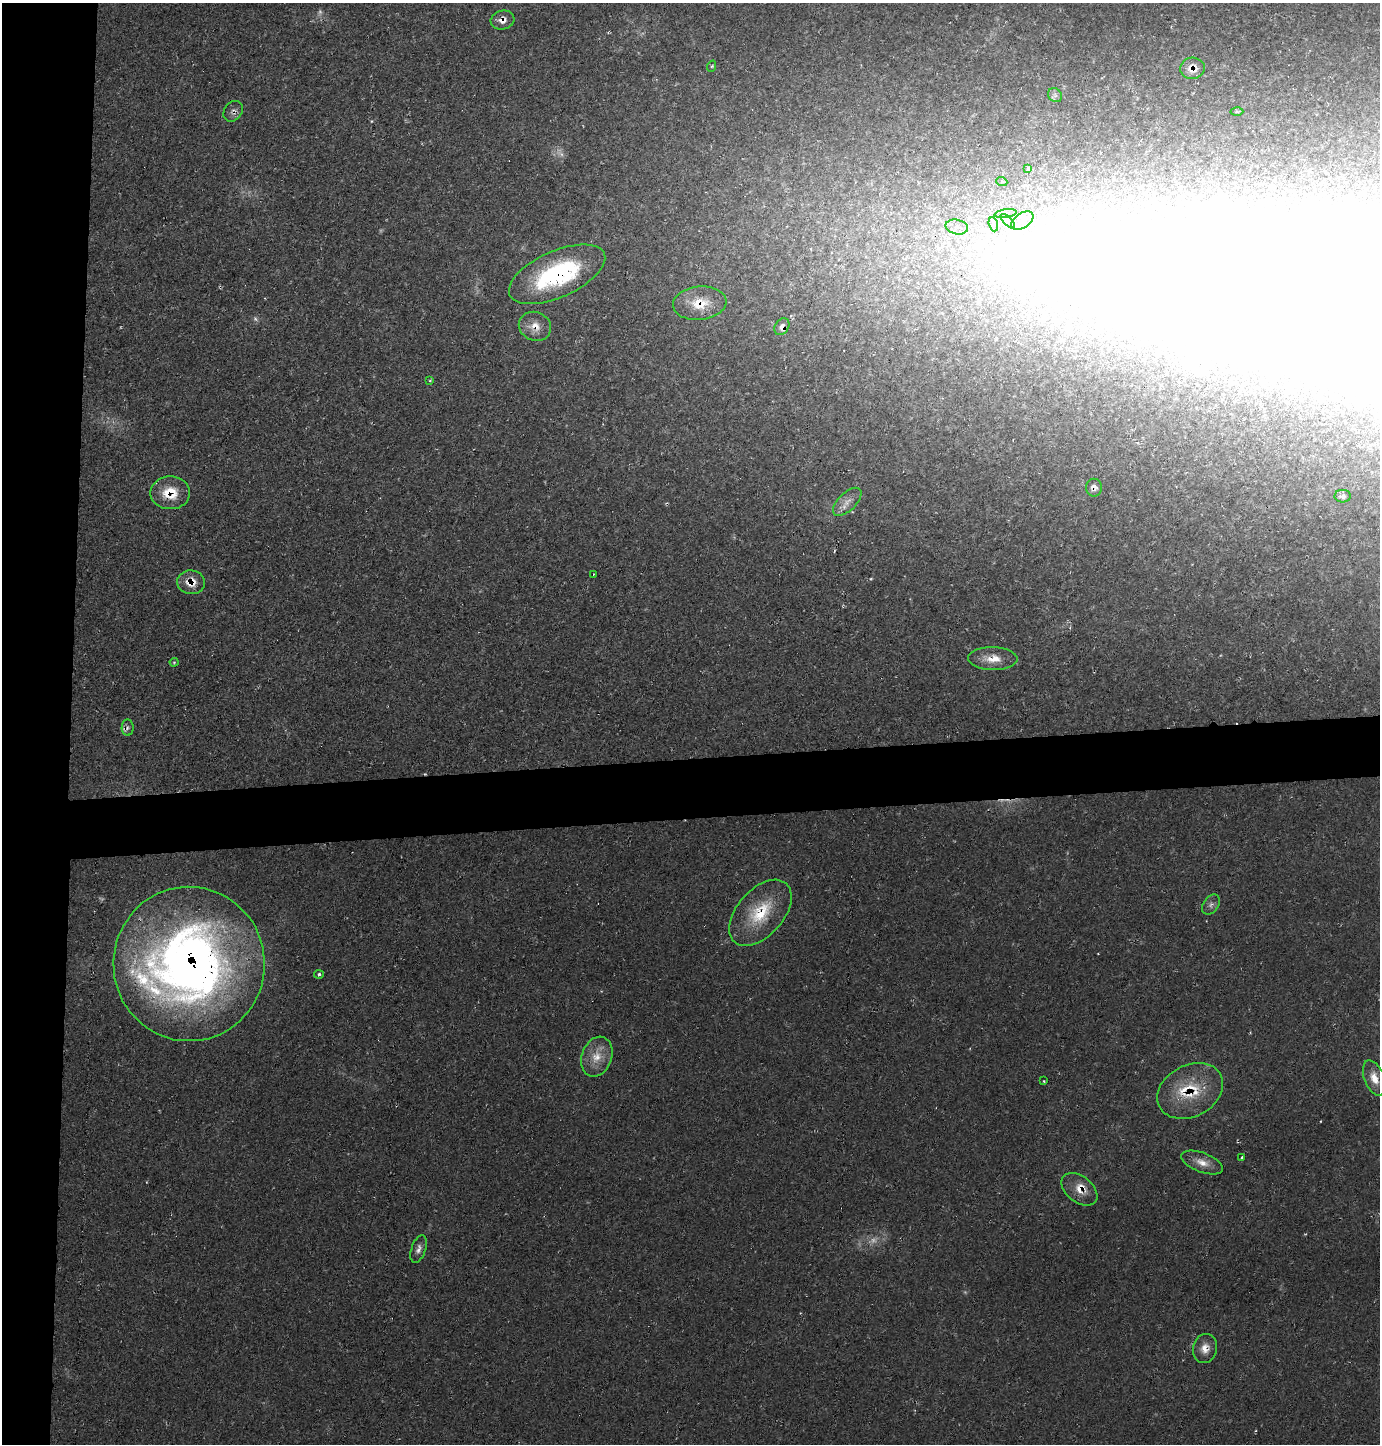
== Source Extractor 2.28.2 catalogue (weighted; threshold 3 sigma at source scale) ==
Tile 4 of 3 x 3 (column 1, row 2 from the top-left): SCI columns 93-1470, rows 1442-2883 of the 4309 x 4326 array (HDU 1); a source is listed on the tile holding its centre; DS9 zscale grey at full resolution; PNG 1382 x 1446 px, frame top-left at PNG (2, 3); each listed source drawn as its Kron ellipse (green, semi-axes under 4 px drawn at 4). Shown black and unused: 9% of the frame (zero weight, under 2 of 3 exposures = <1% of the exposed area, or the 3 px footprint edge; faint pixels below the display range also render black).
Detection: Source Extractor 2.28.2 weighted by HDU 2 'WHT'; one run over the whole footprint, this tile lists its part. Background 0.0209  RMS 0.0061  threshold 0.0273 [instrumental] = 3 sigma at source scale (4.5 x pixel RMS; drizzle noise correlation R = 1.50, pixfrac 1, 0.05/0.05 arcsec/px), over >= 5 px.
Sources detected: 50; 6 too faint to see at this stretch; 1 inside a brighter object's white glare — neither listed nor drawn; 3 inside a brighter listed object's ellipse — not listed separately; the other 40 listed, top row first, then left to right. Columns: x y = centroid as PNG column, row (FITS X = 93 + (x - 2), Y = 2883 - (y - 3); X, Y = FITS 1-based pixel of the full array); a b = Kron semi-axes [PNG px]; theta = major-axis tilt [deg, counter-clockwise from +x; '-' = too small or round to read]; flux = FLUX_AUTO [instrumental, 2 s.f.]
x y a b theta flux
502 20 12 9 13 5.5
712 66 6 3 71 0.8
1192 68 12 10 6 6.6
1055 95 7 6 - 1.5
233 111 11 8 52 3
1237 111 6 4 -1 0.78
1028 169 3 3 - 1.6
1002 182 5 3 - 0.62
1006 213 11 4 9 1.9
1008 221 9 3 -45 1.6
1022 221 12 7 34 5
993 224 7 4 -72 1.6
957 227 11 7 -10 4.6
557 274 52 23 24 87
700 303 27 16 6 16
535 326 16 14 -23 8.6
782 327 9 6 57 3.3
430 381 3 3 - 0.73
1094 488 9 8 - 3.3
170 493 20 16 0 16
1343 496 8 6 0 2
847 502 18 9 44 5.4
593 574 3 2 - 0.36
191 582 14 12 -6 9.1
993 659 24 11 -1 10
174 662 4 4 - 0.68
128 728 8 6 87 1.7
1211 904 11 7 53 2.7
760 913 39 23 48 31
189 964 77 75 -88 490
319 974 5 3 - 1.4
597 1057 20 15 70 12
1374 1078 18 10 -70 7.9
1044 1081 3 2 - 0.54
1190 1091 35 25 28 33
1242 1157 3 2 - 0.59
1202 1162 22 9 -21 7.4
1079 1189 20 13 -38 9.7
418 1249 14 7 71 3.3
1205 1348 15 12 78 6.6
Overlapping masked pixels (flux is a lower limit): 14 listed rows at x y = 502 20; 1192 68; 233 111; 557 274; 700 303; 535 326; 782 327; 1094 488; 170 493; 191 582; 760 913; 189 964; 1190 1091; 1079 1189